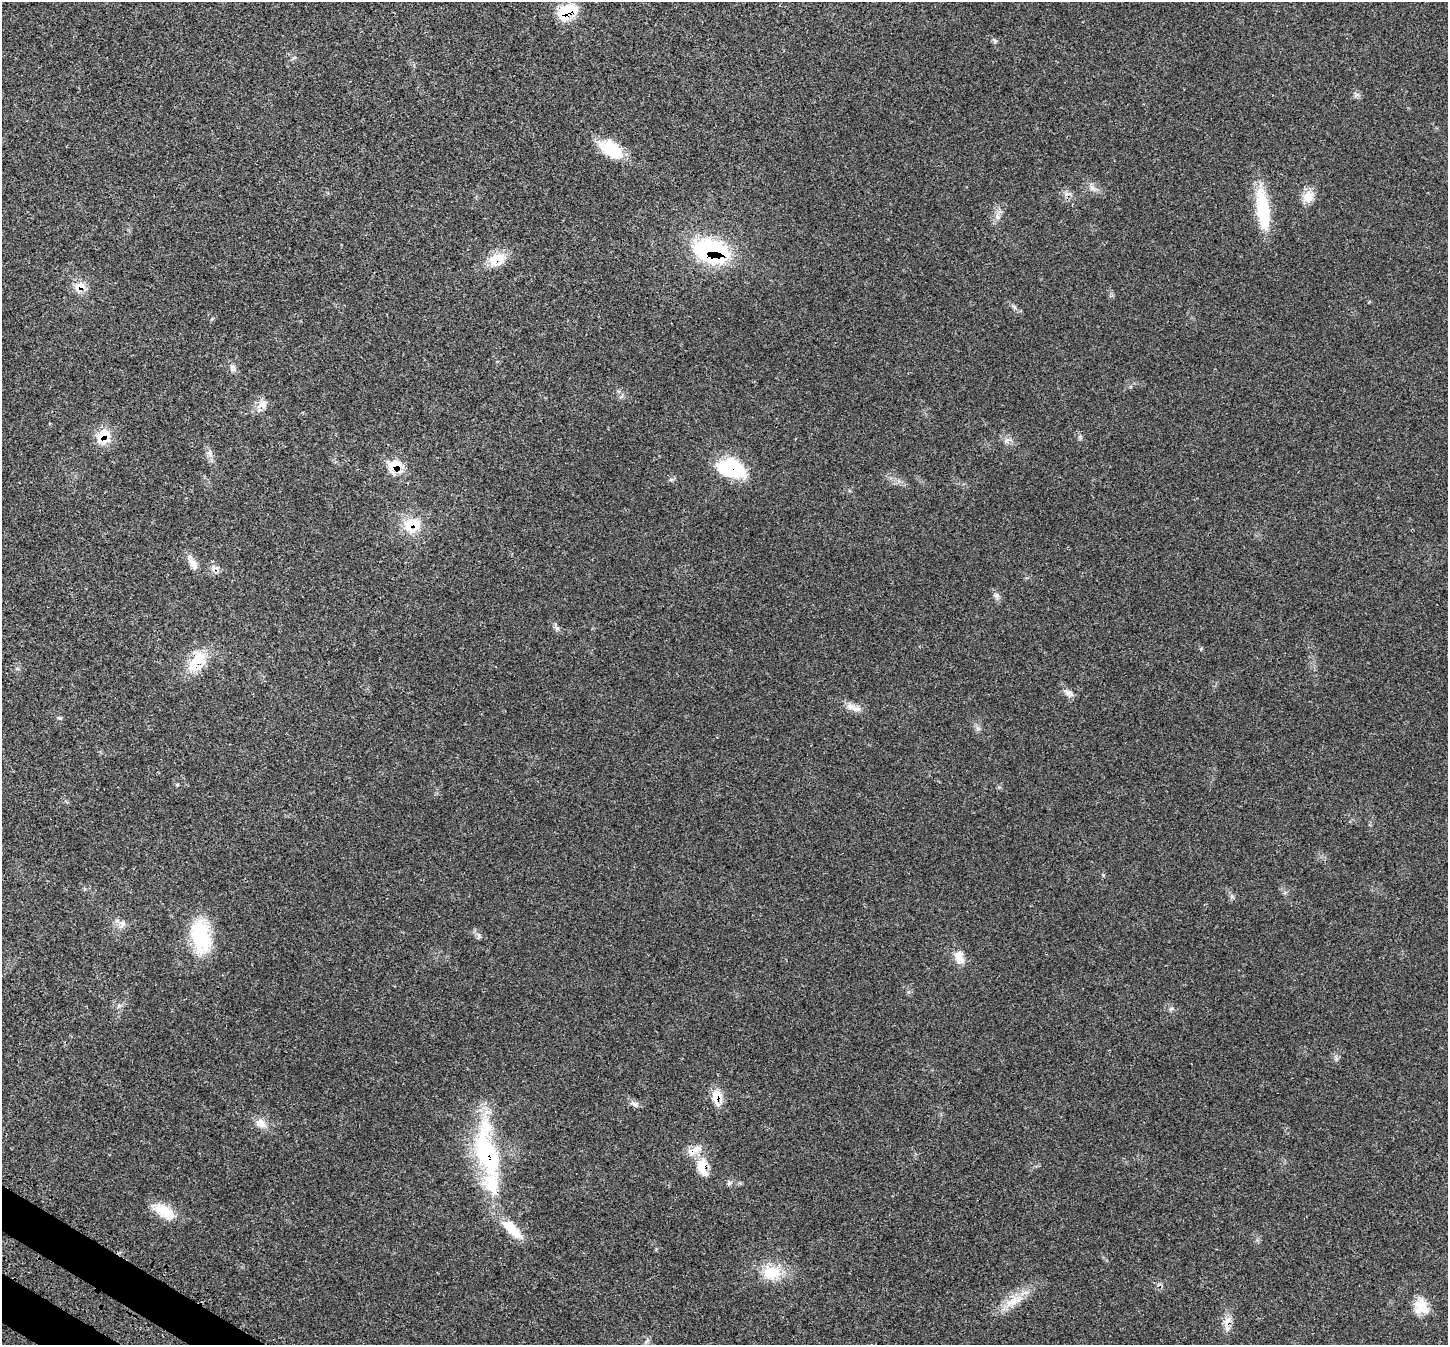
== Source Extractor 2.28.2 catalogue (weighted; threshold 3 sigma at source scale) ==
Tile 7 of 4 x 4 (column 3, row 2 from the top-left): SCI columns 3002-4447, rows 2933-4275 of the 6007 x 6004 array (HDU 1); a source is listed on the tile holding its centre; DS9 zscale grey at full resolution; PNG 1450 x 1347 px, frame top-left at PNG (2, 2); no overlay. Shown black and unused: <1% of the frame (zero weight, under 3 of 4 exposures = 8% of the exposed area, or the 3 px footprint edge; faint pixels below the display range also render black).
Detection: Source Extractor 2.28.2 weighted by HDU 2 'WHT'; one run over the whole footprint, this tile lists its part. Background 0.0209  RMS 0.0033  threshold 0.015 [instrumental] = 3 sigma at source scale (4.5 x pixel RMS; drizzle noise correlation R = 1.50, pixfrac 1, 0.05/0.05 arcsec/px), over >= 5 px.
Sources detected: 47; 2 cosmic-ray / hot-pixel residue — not listed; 2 inside a brighter listed object's ellipse — not listed separately; the other 43 listed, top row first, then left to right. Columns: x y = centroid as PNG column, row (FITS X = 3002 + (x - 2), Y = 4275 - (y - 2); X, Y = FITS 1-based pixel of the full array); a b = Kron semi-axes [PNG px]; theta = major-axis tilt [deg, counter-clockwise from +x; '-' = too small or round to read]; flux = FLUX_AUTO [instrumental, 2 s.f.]
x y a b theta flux
567 11 26 16 29 11
995 41 6 5 - 0.54
611 149 30 16 -31 11
1092 188 10 7 -44 1.5
1308 197 17 14 48 3.7
1263 209 52 14 -82 16
997 216 10 4 65 1.2
711 251 35 21 -15 40
497 259 23 17 22 6.5
80 287 17 13 8 3.7
232 367 9 7 5 1.1
263 404 16 11 32 2.8
103 436 21 18 61 6.8
1007 441 9 5 71 1
210 453 9 5 -76 1.1
394 466 20 16 17 6.3
731 468 33 20 -18 19
412 525 25 20 13 8.6
192 563 23 8 -57 2.7
996 595 9 7 -22 1.1
557 628 7 4 0 0.64
197 661 33 17 48 10
1069 693 14 7 -32 1.6
856 709 14 8 2 2.1
59 718 6 4 -29 0.46
978 729 7 4 -1 0.66
1232 897 7 4 -19 0.54
122 924 11 8 -68 1.7
201 936 41 22 -81 19
959 957 19 12 -72 3.6
1171 1009 7 4 19 0.55
717 1097 21 13 -88 4.6
635 1105 8 5 -31 0.91
261 1123 16 10 -35 3
487 1154 72 26 -78 44
702 1167 25 14 -78 6
729 1183 7 5 45 0.66
164 1211 28 15 -29 7.3
511 1229 32 11 -44 8.2
772 1272 27 18 2 9.1
1013 1301 28 10 24 6
1421 1306 22 18 -71 5.9
1227 1321 15 8 55 2.5
Overlapping masked pixels (flux is a lower limit): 13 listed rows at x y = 567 11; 711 251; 497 259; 80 287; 103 436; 394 466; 731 468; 412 525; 197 661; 717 1097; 487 1154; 702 1167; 1227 1321
Unlisted compact peaks at least as high as the median listed source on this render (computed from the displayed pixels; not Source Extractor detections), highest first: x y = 479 935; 1336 1058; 1014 307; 999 787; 1201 649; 1103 875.